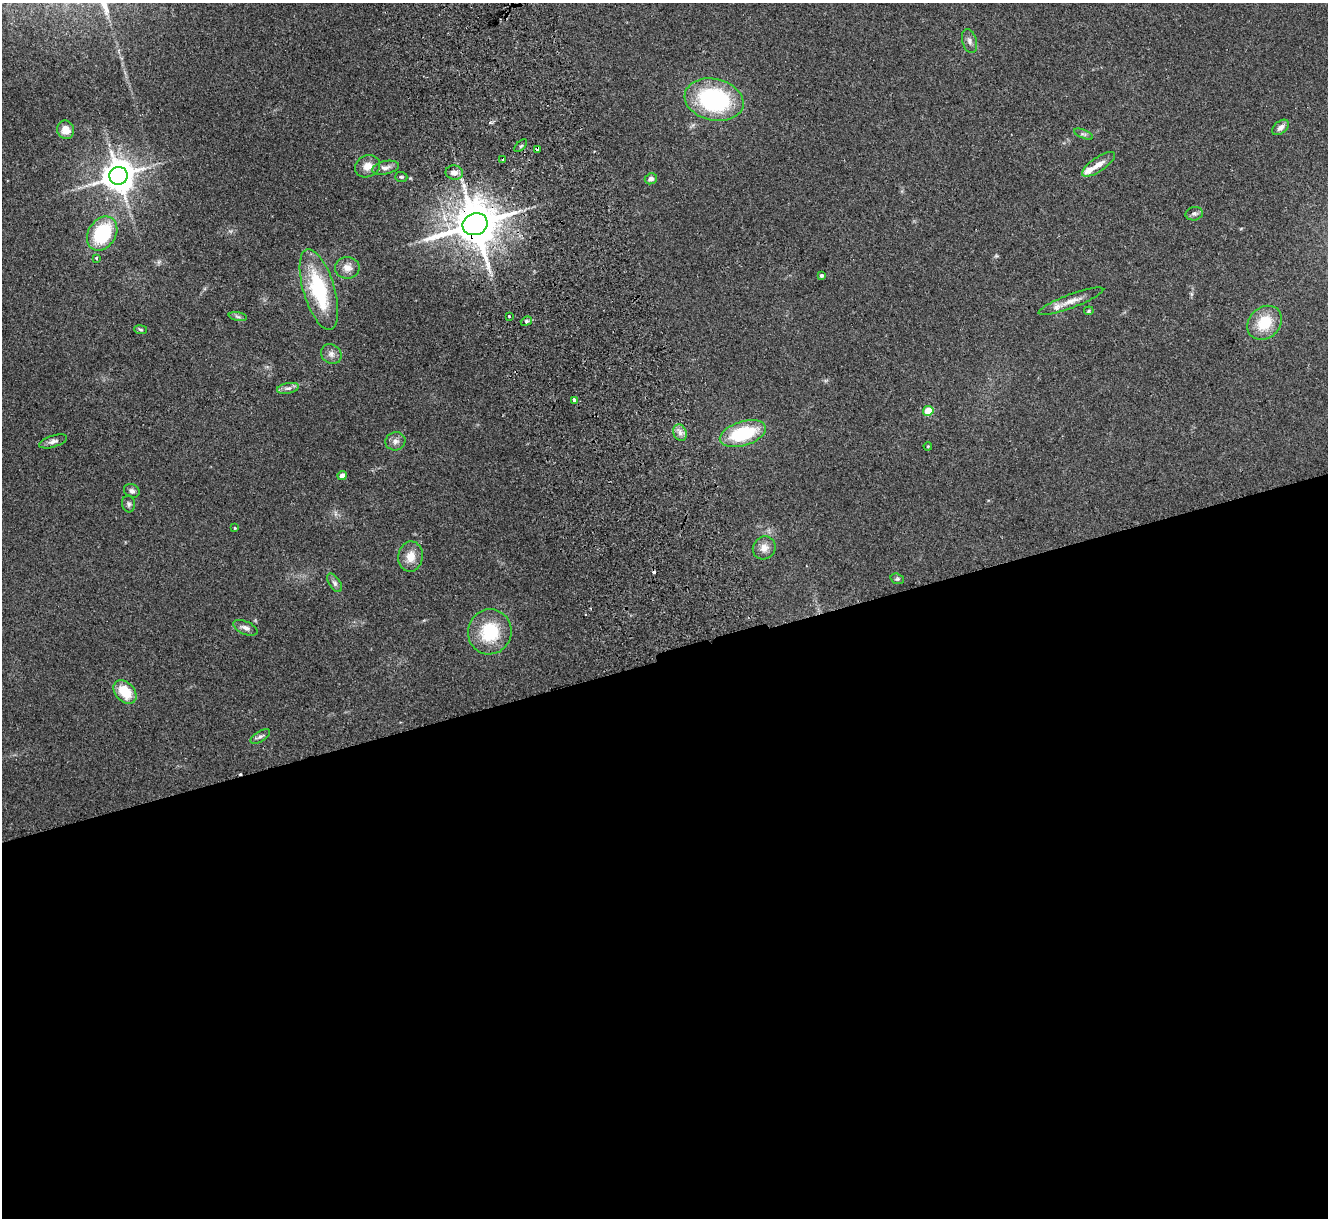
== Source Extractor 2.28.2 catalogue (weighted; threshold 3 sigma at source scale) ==
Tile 15 of 4 x 4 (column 3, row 4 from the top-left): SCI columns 2706-4031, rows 169-1384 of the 5411 x 5322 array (HDU 1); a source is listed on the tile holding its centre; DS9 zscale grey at full resolution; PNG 1330 x 1220 px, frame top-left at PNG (2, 3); each listed source drawn as its Kron ellipse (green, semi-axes under 4 px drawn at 4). Shown black and unused: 46% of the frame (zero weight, under 2 of 3 exposures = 3% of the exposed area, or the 3 px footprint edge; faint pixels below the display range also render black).
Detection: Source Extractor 2.28.2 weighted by HDU 2 'WHT'; one run over the whole footprint, this tile lists its part. Background 0.072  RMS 0.0085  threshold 0.0381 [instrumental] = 3 sigma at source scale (4.5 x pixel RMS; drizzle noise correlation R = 1.50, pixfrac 1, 0.05/0.05 arcsec/px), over >= 5 px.
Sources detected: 54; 2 cosmic-ray / hot-pixel residue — neither listed nor drawn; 2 inside a brighter listed object's ellipse — not listed separately; the other 50 listed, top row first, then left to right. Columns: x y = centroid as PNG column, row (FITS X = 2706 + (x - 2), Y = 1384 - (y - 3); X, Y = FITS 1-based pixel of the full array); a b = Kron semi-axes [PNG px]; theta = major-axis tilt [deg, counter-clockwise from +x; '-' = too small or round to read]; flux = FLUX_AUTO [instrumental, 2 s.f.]
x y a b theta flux
969 41 12 7 -74 3.6
714 100 30 21 -13 98
1281 127 10 6 39 4.4
65 130 9 8 - 7.7
1084 134 10 4 -22 1.8
521 146 8 3 45 1.2
538 149 4 3 - 8.5
503 159 3 3 - 1.8
1098 164 19 7 34 7.3
368 166 13 11 24 7.5
385 168 13 6 11 3.9
454 173 8 7 - 4.7
118 176 9 9 - 1600
401 177 6 5 - 1.2
651 179 6 5 - 3.4
1194 214 9 6 9 2.4
475 224 13 11 19 3600
102 233 18 13 57 57
96 258 3 3 - 1.7
347 268 12 11 - 6.7
821 275 3 3 - 1.8
319 289 42 15 -73 63
1071 301 34 7 21 8.8
1089 311 5 4 - 1
238 316 9 4 -10 2
509 316 3 3 - 1.9
526 321 6 4 22 1.5
1265 323 19 15 43 24
141 330 6 4 -7 1.2
331 354 11 9 -41 4.4
288 388 11 5 11 2.9
574 400 4 3 - 6
928 411 5 5 - 27
680 433 8 6 -70 3.9
743 434 24 12 17 52
53 441 14 6 17 3.5
395 441 10 9 - 4.1
928 446 4 3 - 0.69
342 476 4 4 - 6.9
132 491 8 6 -24 2.5
129 504 8 6 -81 2.2
235 528 3 3 - 0.92
764 548 12 11 - 6.3
410 557 15 12 82 10
897 579 7 5 -18 1.5
335 583 10 5 -57 2.5
245 628 13 6 -24 3.6
490 632 23 22 - 39
125 692 13 9 -48 21
260 736 11 5 33 2.5
Overlapping masked pixels (flux is a lower limit): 2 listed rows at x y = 538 149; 475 224